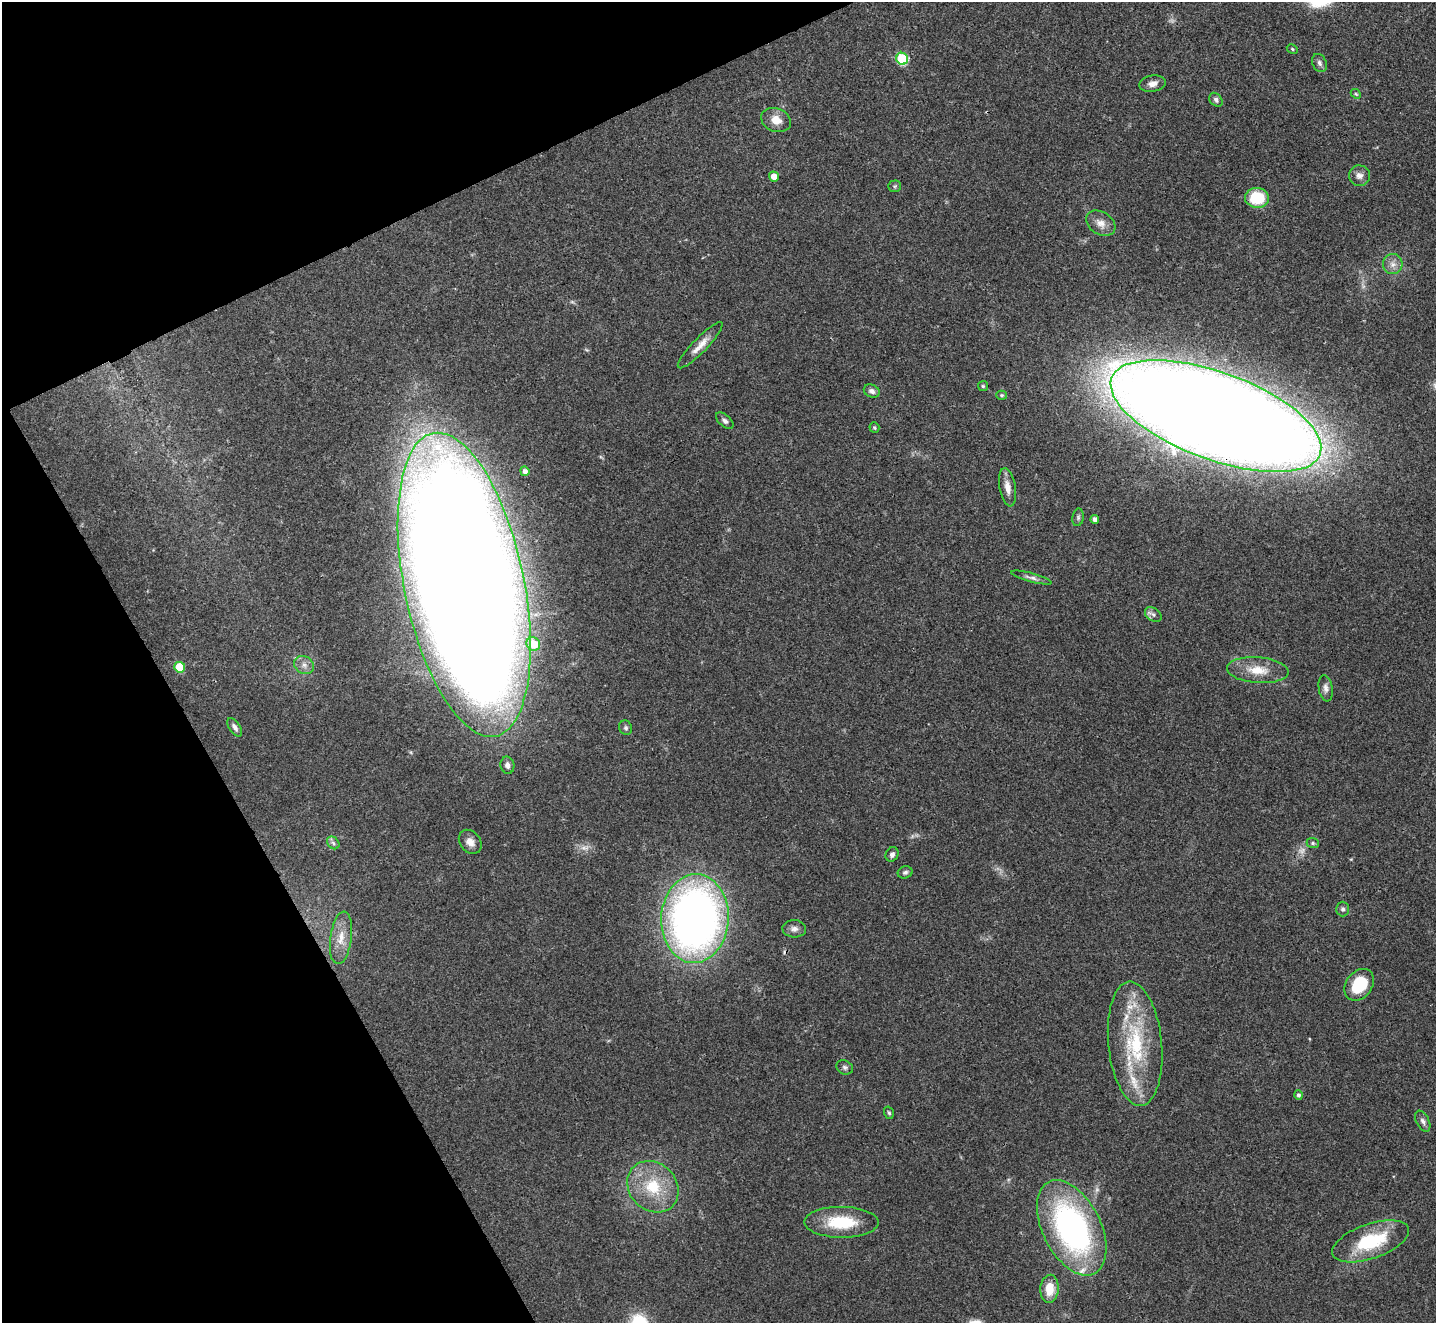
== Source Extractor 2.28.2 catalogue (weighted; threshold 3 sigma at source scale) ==
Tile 5 of 4 x 4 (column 1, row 2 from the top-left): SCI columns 3-1436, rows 2798-4118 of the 5739 x 5730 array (HDU 1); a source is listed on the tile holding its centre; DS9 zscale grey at full resolution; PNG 1438 x 1325 px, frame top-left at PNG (2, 2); each listed source drawn as its Kron ellipse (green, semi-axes under 4 px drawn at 4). Shown black and unused: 22% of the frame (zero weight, under 3 of 4 exposures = <1% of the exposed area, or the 3 px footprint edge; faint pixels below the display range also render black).
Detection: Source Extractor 2.28.2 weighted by HDU 2 'WHT'; one run over the whole footprint, this tile lists its part. Background 0.0993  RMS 0.0063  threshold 0.0284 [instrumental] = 3 sigma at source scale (4.5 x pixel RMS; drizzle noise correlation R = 1.50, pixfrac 1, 0.05/0.05 arcsec/px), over >= 5 px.
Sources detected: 62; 3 too faint to see at this stretch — neither listed nor drawn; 4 inside a brighter listed object's ellipse — not listed separately; the other 55 listed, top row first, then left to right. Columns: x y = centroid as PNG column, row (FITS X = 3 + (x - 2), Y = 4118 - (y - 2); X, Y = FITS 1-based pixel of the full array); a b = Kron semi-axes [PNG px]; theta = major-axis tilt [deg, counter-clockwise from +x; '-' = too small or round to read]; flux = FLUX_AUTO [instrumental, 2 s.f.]
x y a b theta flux
1292 49 6 4 -26 0.84
902 59 6 6 - 52
1319 63 9 7 -67 2.2
1152 84 13 8 9 4.2
1356 94 6 4 -43 0.94
1216 100 7 5 -51 1.7
776 120 15 11 -22 7.8
1359 176 10 10 - 3.6
774 177 5 5 - 6.3
895 186 6 5 - 1.1
1257 198 12 10 -7 26
1101 223 16 11 -32 5.8
1393 264 10 9 - 4.3
700 345 31 7 46 7.4
983 386 5 5 - 0.91
872 391 8 6 -27 2.5
1002 395 5 4 - 0.92
1216 416 111 44 -20 3300
725 421 10 5 -41 2
874 428 5 5 - 0.98
525 471 5 4 - 2.9
1007 487 19 8 -79 6
1078 517 9 5 80 1.4
1095 519 4 4 - 2.6
1031 578 21 4 -15 2.7
464 585 155 60 -78 4200
1153 614 9 6 -37 2.2
533 644 7 6 - 18
304 665 10 8 -32 3.8
180 667 5 5 - 23
1258 670 31 13 -4 14
1326 688 13 7 -82 3
235 727 10 5 -56 2.5
626 728 7 6 - 1.6
507 765 8 7 - 2.7
470 842 13 10 -52 4.8
333 843 7 5 -47 1.6
1313 843 6 5 - 1.1
892 854 7 6 - 2.1
905 872 7 6 - 1.5
1343 909 7 6 - 1.6
695 919 44 33 86 410
794 929 12 8 -3 3.2
341 938 26 10 82 10
1359 985 17 13 53 25
1135 1044 62 27 -84 61
845 1067 8 7 - 1.8
1298 1095 4 4 - 1.6
889 1113 6 4 -72 1.1
1423 1121 11 6 -64 2.3
653 1187 28 23 -45 29
841 1222 37 15 -1 28
1072 1228 51 29 -63 180
1371 1241 40 17 19 40
1050 1289 14 9 86 12
Overlapping masked pixels (flux is a lower limit): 3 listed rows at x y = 1216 416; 464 585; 695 919